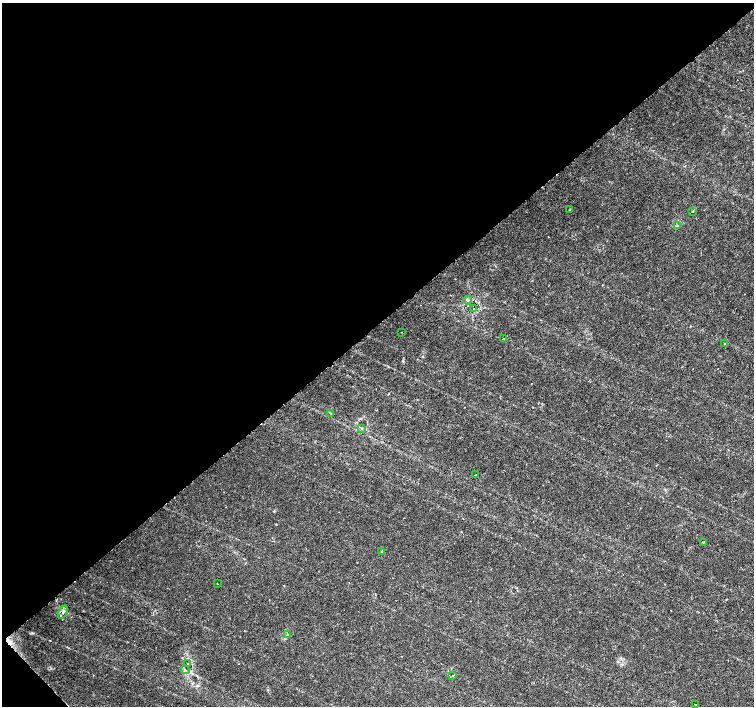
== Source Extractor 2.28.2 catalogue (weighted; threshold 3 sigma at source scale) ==
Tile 5 of 4 x 4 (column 1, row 2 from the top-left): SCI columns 9-1512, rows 3026-4433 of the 6022 x 5990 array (HDU 1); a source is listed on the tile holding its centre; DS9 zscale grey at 2 x 2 block average (1 PNG px = mean of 2 x 2 image px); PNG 756 x 708 px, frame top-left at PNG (2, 3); each listed source drawn as its Kron ellipse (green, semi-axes under 4 px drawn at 4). Shown black and unused: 46% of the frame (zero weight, under 3 of 6 exposures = <1% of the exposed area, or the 3 px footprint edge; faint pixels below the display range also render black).
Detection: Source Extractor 2.28.2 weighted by HDU 2 'WHT'; one run over the whole footprint, this tile lists its part. Background 0.0355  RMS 0.0022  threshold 0.00893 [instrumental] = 3 sigma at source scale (4.09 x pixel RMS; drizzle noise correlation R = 1.36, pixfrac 0.8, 0.0396/0.0396 arcsec/px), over >= 5 px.
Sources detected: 22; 1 cosmic-ray / hot-pixel residue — neither listed nor drawn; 1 inside a brighter listed object's ellipse — not listed separately; the other 20 listed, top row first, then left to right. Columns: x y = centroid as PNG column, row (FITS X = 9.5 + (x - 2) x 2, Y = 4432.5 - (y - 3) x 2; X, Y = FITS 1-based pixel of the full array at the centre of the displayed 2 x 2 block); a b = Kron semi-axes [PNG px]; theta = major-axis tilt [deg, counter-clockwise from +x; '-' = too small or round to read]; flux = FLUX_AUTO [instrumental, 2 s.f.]
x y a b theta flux
570 210 2 2 - 0.17
693 211 3 2 - 0.37
678 225 3 2 - 0.51
468 300 4 2 - 0.47
473 309 2 2 - 0.79
401 332 2 2 - 0.17
503 339 2 2 - 0.29
725 344 3 2 - 0.43
331 413 3 2 - 0.37
362 428 3 2 - 0.33
476 475 3 2 - 0.31
703 542 2 2 - 0.41
382 551 3 3 - 0.4
217 584 2 2 - 0.16
63 612 7 4 63 1.5
287 635 4 3 - 0.52
188 663 2 2 - 0.23
185 670 5 2 - 0.62
453 675 3 2 - 0.25
695 704 2 2 - 0.14
Diffuse or blended objects may show on this block-average render without a row.